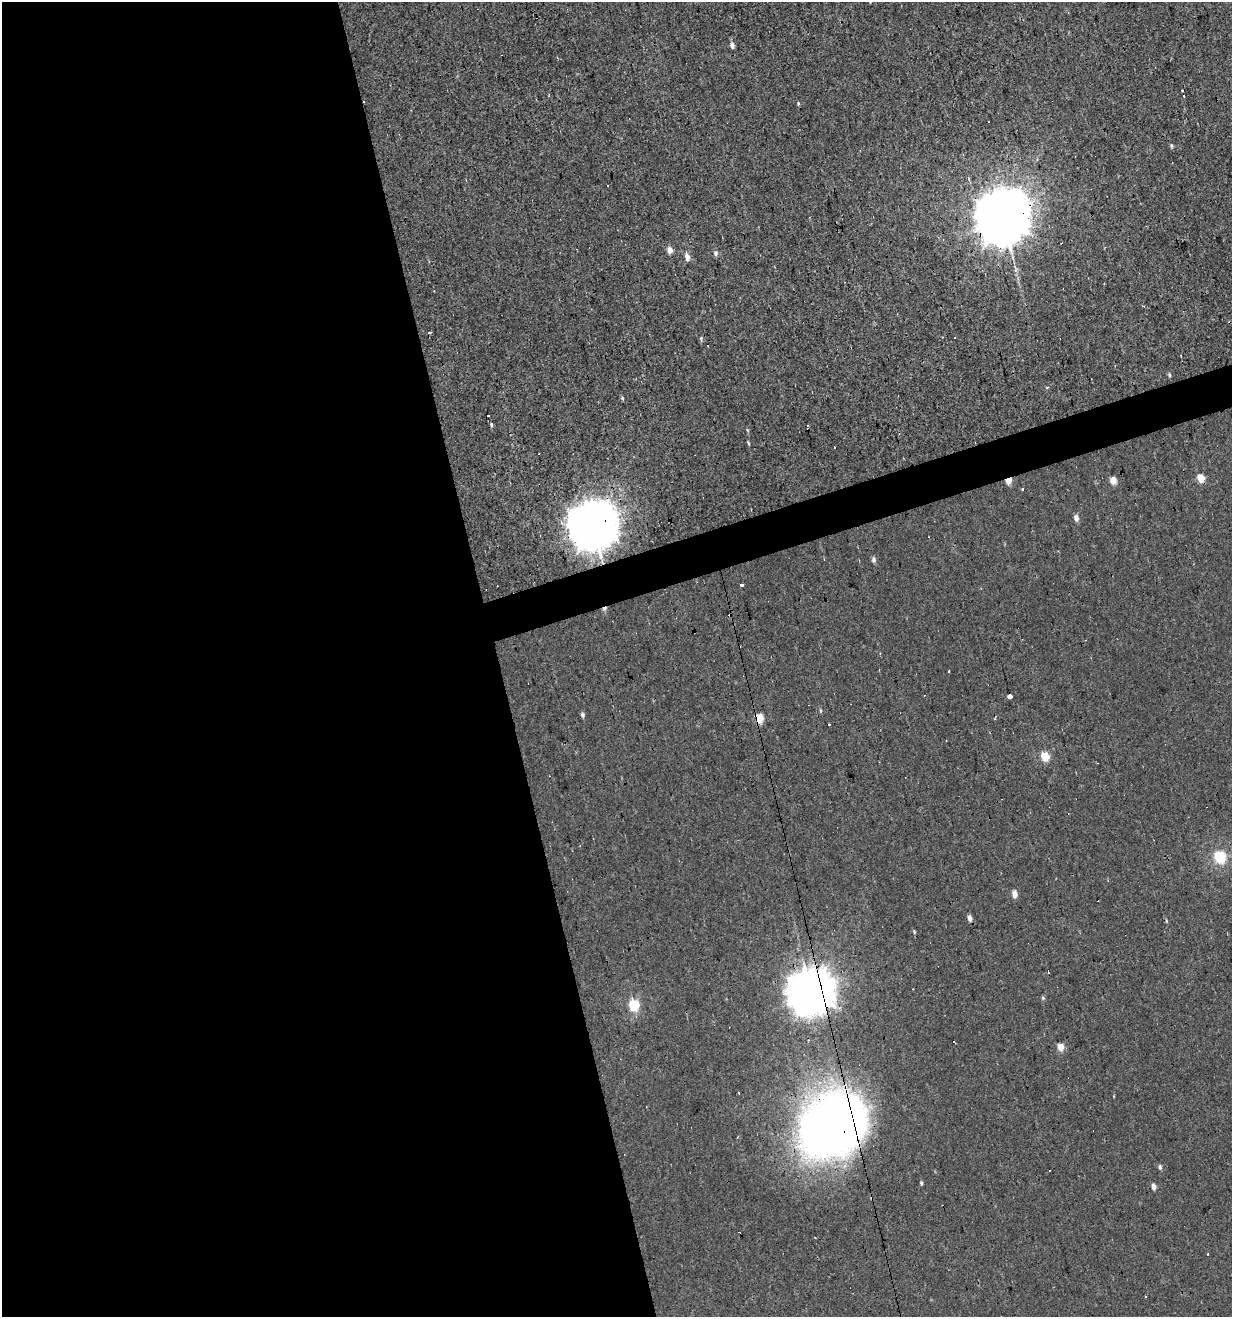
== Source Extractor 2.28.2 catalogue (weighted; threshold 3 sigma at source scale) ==
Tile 9 of 4 x 4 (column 1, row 3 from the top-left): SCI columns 104-1333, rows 1316-2630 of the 5072 x 5261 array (HDU 1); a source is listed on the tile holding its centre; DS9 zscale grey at full resolution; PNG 1234 x 1319 px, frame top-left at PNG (2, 2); no overlay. Shown black and unused: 42% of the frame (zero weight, under 3 of 4 exposures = <1% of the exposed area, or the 3 px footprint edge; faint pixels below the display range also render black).
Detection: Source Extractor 2.28.2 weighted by HDU 2 'WHT'; one run over the whole footprint, this tile lists its part. Background 0.00193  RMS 0.0037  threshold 0.0167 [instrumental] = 3 sigma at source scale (4.5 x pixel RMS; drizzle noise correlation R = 1.50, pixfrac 1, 0.0396/0.0396 arcsec/px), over >= 5 px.
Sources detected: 57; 1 inside a brighter object's white glare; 14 cosmic-ray / hot-pixel residue — not listed; the other 42 listed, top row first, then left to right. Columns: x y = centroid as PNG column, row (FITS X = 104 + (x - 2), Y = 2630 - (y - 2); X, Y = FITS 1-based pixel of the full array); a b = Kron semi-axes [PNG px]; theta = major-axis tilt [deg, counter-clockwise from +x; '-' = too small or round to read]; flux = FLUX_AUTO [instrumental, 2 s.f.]
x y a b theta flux
732 45 5 4 - 1.8
1182 90 3 3 - 0.72
1184 95 3 3 - 1.2
798 103 5 4 - 0.42
1171 146 5 4 - 0.55
1002 216 18 17 - 1400
670 250 5 5 - 3.1
716 253 7 5 89 0.98
687 257 8 5 -83 2.3
701 338 6 5 - 0.6
955 338 3 3 - 0.79
1169 375 6 4 -72 0.56
491 425 5 4 - 0.5
748 443 5 3 - 0.42
835 448 3 2 - 0.46
1201 478 5 4 - 8.7
1008 480 4 4 - 6
1113 481 5 4 - 5.3
1022 488 3 3 - 1.4
1076 518 7 4 -86 1.9
593 525 17 16 - 990
874 560 6 5 - 1.1
742 585 4 3 - 2
1010 696 3 3 - 19
821 711 5 3 - 0.4
582 715 6 4 -75 0.83
760 718 5 4 - 12
828 725 3 3 - 0.77
1045 757 6 5 - 12
1220 857 6 5 - 38
1015 894 6 4 -86 3.4
970 918 5 4 - 2
914 932 5 4 - 0.45
811 993 16 15 - 790
1043 998 5 5 - 0.53
634 1005 6 5 - 27
1061 1047 5 4 - 5.5
845 1117 26 19 -68 300
1160 1167 6 4 -76 0.86
921 1183 5 3 - 0.61
1154 1186 5 4 - 2.2
1145 1297 3 3 - 0.69
Overlapping masked pixels (flux is a lower limit): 6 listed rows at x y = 1002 216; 1008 480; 593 525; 760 718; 811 993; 845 1117